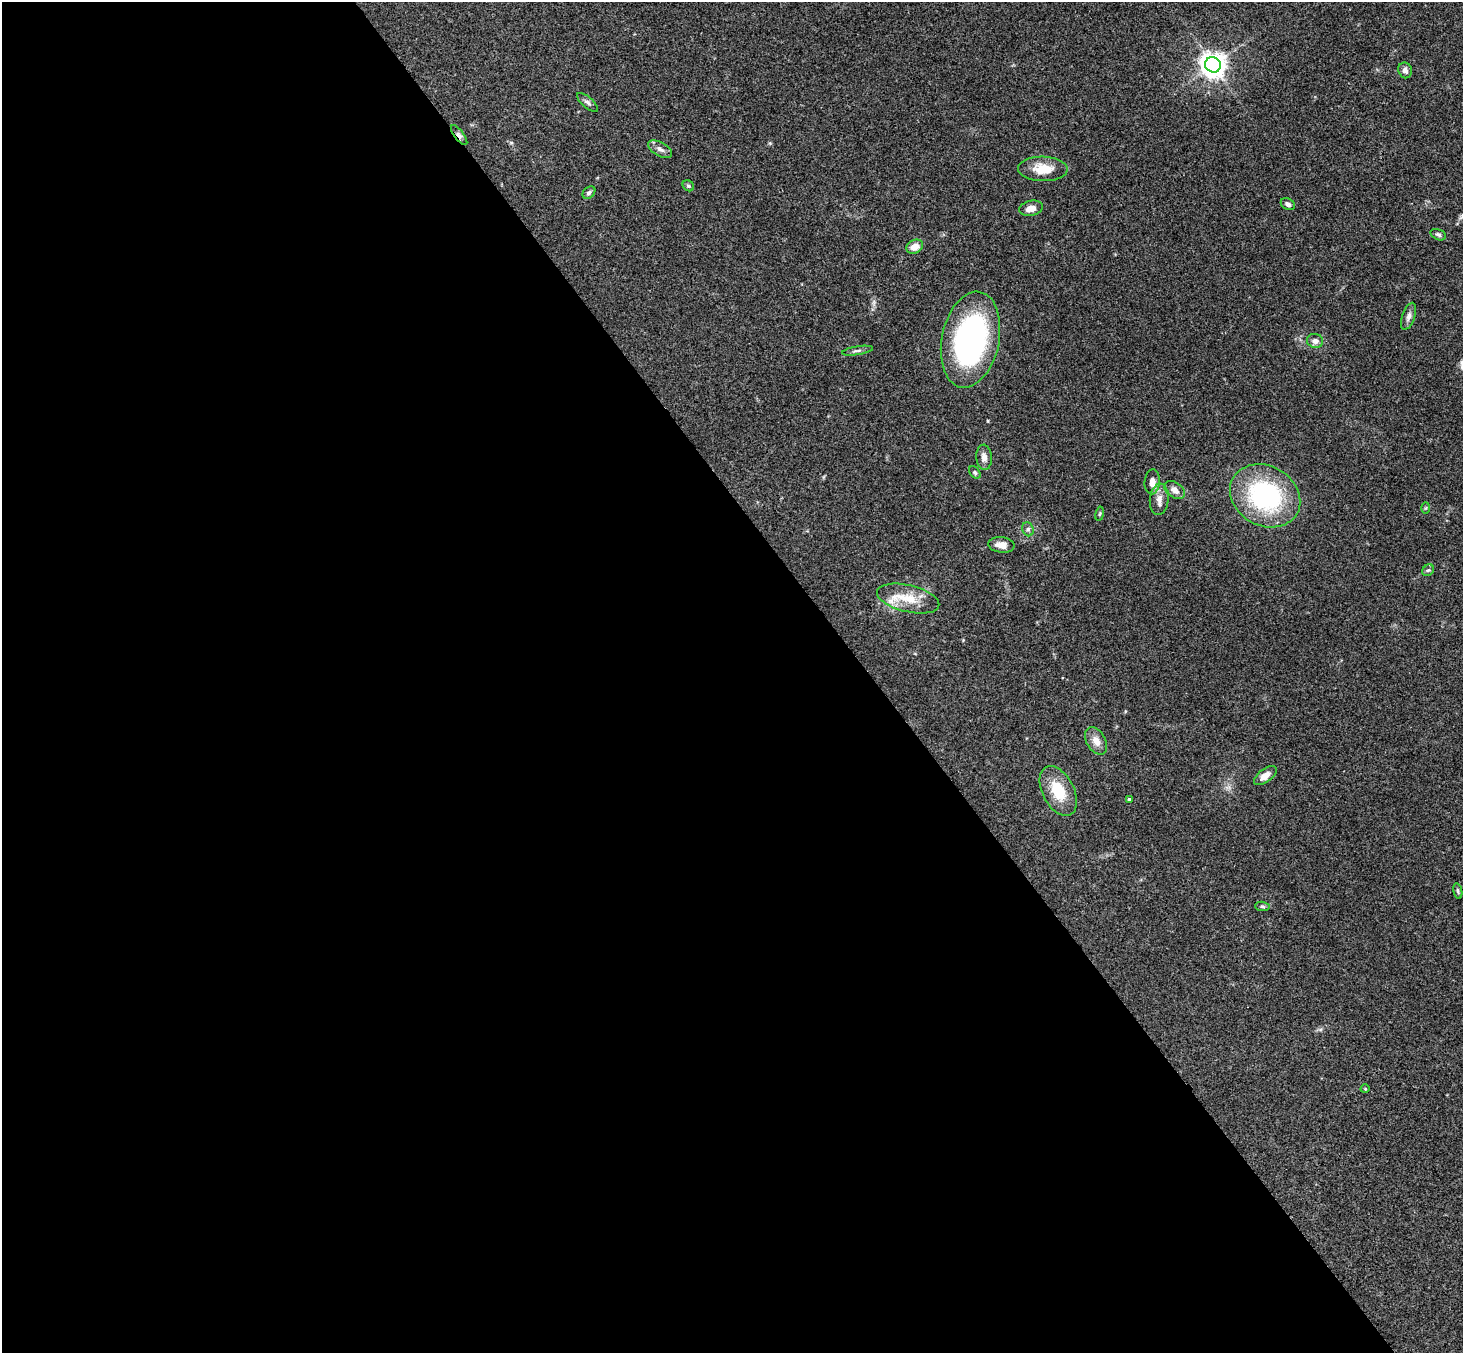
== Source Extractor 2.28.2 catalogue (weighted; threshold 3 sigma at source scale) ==
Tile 9 of 4 x 4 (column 1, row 3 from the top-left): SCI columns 53-1513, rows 1681-3031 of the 5945 x 5926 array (HDU 1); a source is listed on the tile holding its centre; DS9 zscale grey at full resolution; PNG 1465 x 1355 px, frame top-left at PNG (2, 2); each listed source drawn as its Kron ellipse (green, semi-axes under 4 px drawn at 4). Shown black and unused: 60% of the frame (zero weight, under 3 of 4 exposures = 6% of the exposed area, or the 3 px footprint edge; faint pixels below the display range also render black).
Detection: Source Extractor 2.28.2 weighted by HDU 2 'WHT'; one run over the whole footprint, this tile lists its part. Background 0.188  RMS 0.008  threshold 0.0361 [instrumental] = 3 sigma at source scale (4.5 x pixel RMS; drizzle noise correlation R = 1.50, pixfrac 1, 0.05/0.05 arcsec/px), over >= 5 px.
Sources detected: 35; all 35 listed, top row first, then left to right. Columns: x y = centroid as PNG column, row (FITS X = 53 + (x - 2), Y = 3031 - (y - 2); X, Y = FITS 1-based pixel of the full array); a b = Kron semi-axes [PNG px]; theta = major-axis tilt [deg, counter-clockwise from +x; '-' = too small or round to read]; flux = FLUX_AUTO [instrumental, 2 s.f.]
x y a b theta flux
1213 65 8 7 - 780
1405 70 8 7 - 3.2
587 102 13 5 -41 2.4
459 135 12 4 -53 2.7
660 149 13 6 -30 3.7
1043 169 25 12 -1 16
688 186 6 5 - 1.3
589 193 7 5 43 2.1
1288 204 7 5 -30 2.4
1031 208 12 7 11 6.3
1438 235 8 5 -23 1.8
915 247 8 6 29 8.6
1409 316 14 6 71 3.6
970 340 49 28 78 170
1315 341 8 7 - 3.9
857 351 15 3 9 2.1
984 457 12 8 -86 5.2
975 472 7 5 -49 1.4
1152 482 12 7 86 6.2
1175 490 11 7 -36 5.4
1265 496 37 29 -30 110
1159 499 16 9 83 6.5
1426 508 6 4 88 0.94
1100 514 7 3 81 1
1028 529 7 5 -69 1.9
1001 545 13 7 -7 6.1
1428 570 6 5 - 1.4
908 599 32 13 -14 21
1096 741 15 9 -59 6.9
1265 776 13 6 36 6.3
1058 791 27 15 -63 24
1129 800 4 3 - 1.9
1458 891 8 4 -77 1.4
1262 906 7 4 -5 1.5
1365 1089 4 3 - 0.57
Overlapping masked pixels (flux is a lower limit): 1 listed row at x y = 459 135